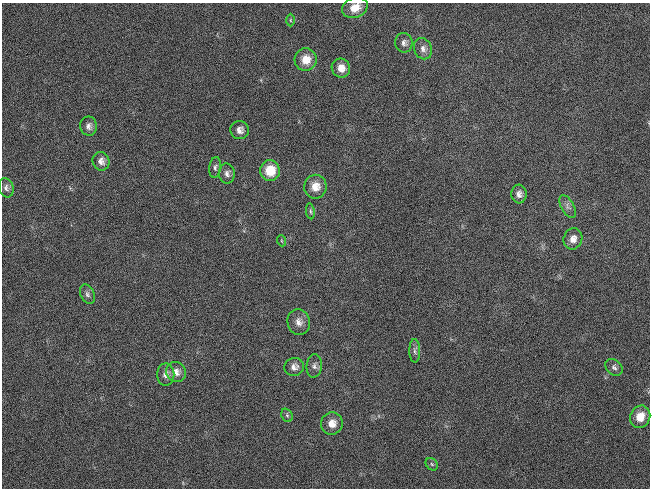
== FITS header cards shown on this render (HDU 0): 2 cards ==
NAXIS1  =                  648 / length of data axis 1
NAXIS2  =                  486 / length of data axis 2

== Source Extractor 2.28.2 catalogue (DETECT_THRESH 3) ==
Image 648 x 486 px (HDU 0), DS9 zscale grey, 1 PNG px = 1 image px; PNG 652 x 490 px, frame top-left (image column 1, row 486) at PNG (2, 3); each listed source drawn as its Kron ellipse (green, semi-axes under 4 px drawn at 4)
Background 119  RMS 26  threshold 78.8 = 3 sigma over >= 5 px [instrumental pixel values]
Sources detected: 31; all 31 listed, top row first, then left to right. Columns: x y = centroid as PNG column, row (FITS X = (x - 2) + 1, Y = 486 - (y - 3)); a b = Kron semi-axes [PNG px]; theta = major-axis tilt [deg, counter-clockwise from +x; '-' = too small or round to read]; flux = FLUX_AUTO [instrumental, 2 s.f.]
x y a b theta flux
355 8 13 10 22 20000
290 20 6 4 -89 2600
404 43 10 8 -80 7900
423 49 11 9 -68 9800
306 60 11 11 - 25000
341 68 10 9 - 16000
89 126 9 8 - 8300
240 130 9 9 - 10000
101 161 9 8 - 10000
215 167 10 6 82 4900
270 171 10 10 - 43000
227 174 10 8 -86 8300
315 187 12 11 - 21000
6 188 10 7 -74 6500
519 194 9 7 -85 9000
568 207 13 6 -60 7600
310 211 8 4 -83 3600
573 239 11 9 73 14000
282 241 6 3 -70 2000
87 294 10 7 -65 6600
299 322 13 11 -75 14000
415 351 11 5 -89 6000
314 366 11 7 84 7400
294 367 10 9 - 9900
614 367 9 7 -42 5800
176 372 10 9 - 13000
166 375 11 8 89 10000
287 415 7 5 -68 3700
640 417 11 10 - 28000
332 423 11 11 - 19000
432 464 7 5 -45 3200
At the frame edge (FLAGS 8, measured only in part): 1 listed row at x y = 355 8